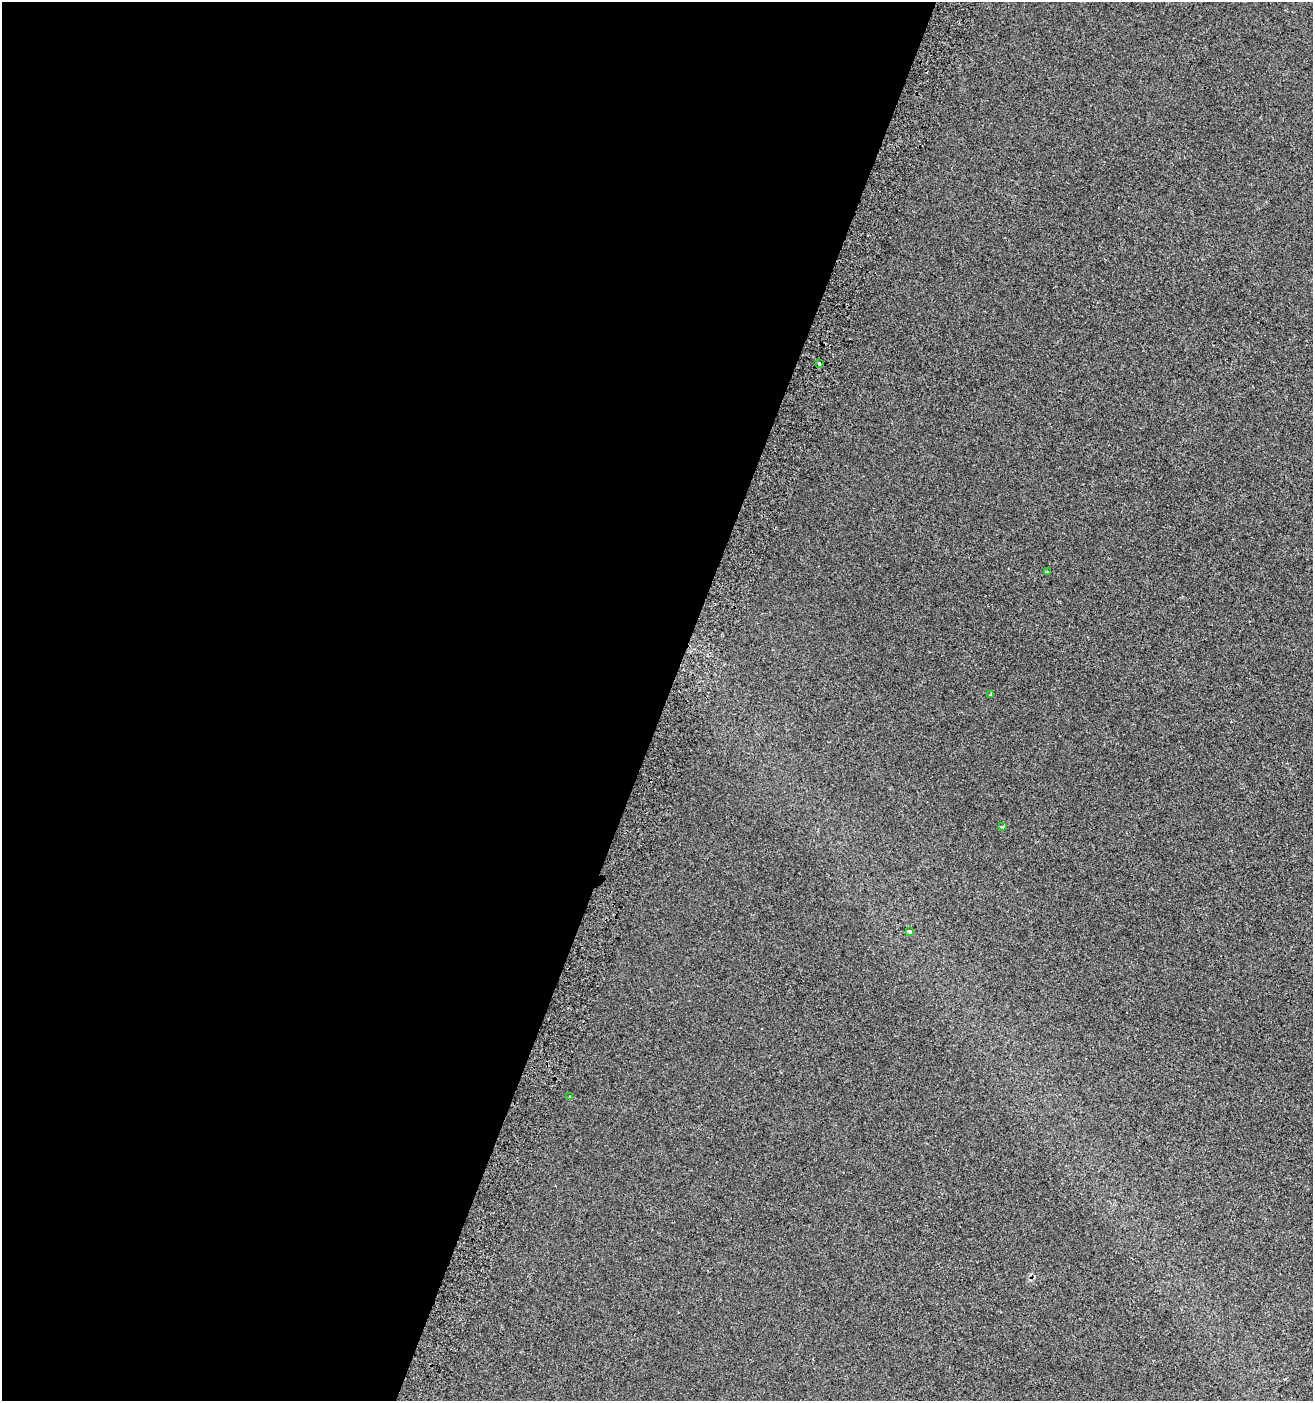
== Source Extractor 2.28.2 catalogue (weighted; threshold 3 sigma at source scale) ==
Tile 5 of 4 x 4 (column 1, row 2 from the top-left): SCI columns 313-1623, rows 2815-4213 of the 5803 x 5636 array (HDU 1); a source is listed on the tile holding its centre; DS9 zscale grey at full resolution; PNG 1315 x 1403 px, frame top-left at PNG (2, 2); each listed source drawn as its Kron ellipse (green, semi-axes under 4 px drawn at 4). Shown black and unused: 51% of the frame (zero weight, under 2 of 3 exposures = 2% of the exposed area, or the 3 px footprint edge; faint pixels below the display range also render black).
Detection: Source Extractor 2.28.2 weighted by HDU 2 'WHT'; one run over the whole footprint, this tile lists its part. Background 7.39e-04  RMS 0.0071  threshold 0.032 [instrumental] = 3 sigma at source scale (4.5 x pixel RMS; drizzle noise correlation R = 1.50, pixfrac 1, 0.0396/0.0396 arcsec/px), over >= 5 px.
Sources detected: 7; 1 cosmic-ray / hot-pixel residue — neither listed nor drawn; the other 6 listed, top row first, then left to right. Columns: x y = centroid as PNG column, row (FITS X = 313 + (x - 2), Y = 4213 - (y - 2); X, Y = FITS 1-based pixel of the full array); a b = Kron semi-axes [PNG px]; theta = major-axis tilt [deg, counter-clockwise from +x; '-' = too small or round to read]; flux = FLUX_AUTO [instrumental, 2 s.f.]
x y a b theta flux
819 363 3 3 - 1.3
1048 572 3 3 - 0.75
991 694 3 3 - 17
1002 827 3 3 - 1.8
910 932 3 3 - 2.3
570 1097 4 3 - 0.8